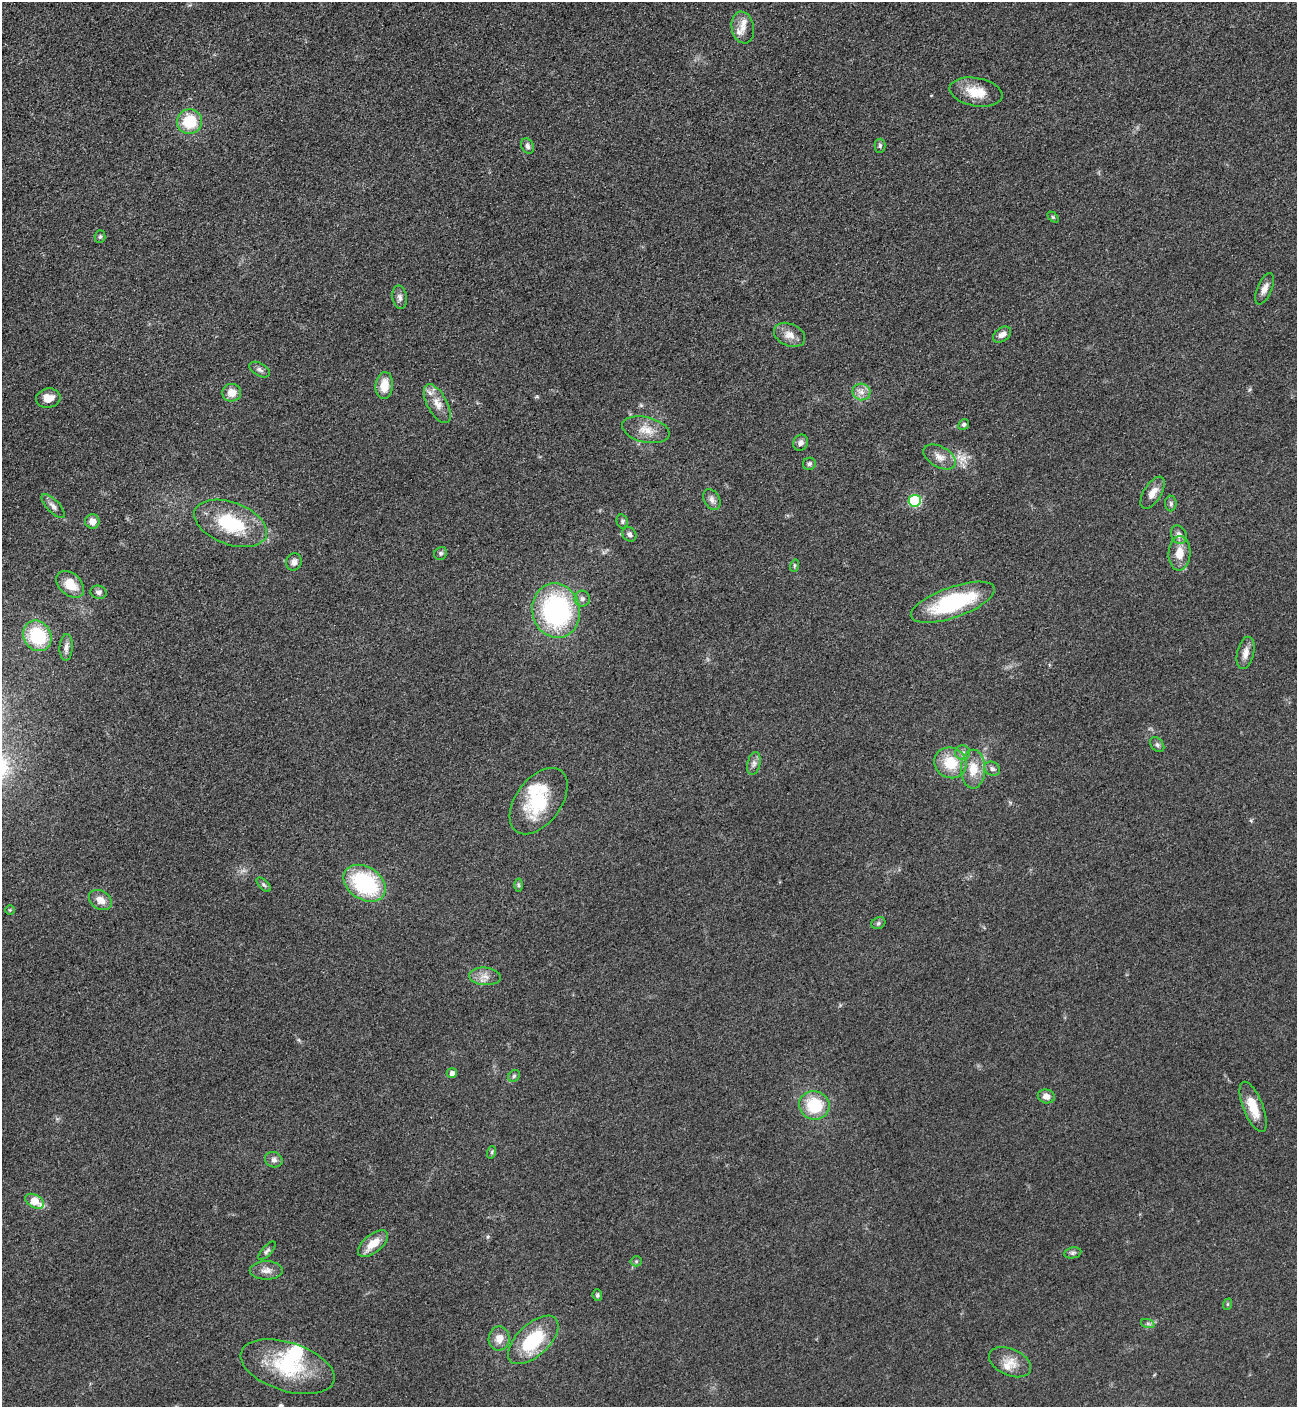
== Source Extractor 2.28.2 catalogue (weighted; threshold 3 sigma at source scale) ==
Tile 11 of 4 x 4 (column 3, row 3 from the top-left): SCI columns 2889-4183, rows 1471-2875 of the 5669 x 5702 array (HDU 1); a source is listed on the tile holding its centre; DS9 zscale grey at full resolution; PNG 1299 x 1409 px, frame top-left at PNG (2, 2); each listed source drawn as its Kron ellipse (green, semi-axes under 4 px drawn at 4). Nothing masked; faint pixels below the display range render black.
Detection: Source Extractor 2.28.2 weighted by HDU 2 'WHT'; one run over the whole footprint, this tile lists its part. Background 0.0527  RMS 0.0062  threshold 0.0278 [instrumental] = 3 sigma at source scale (4.5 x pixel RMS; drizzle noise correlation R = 1.50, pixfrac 1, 0.05/0.05 arcsec/px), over >= 5 px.
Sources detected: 84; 2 too faint to see at this stretch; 1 inside a brighter object's white glare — neither listed nor drawn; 3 inside a brighter listed object's ellipse — not listed separately; the other 78 listed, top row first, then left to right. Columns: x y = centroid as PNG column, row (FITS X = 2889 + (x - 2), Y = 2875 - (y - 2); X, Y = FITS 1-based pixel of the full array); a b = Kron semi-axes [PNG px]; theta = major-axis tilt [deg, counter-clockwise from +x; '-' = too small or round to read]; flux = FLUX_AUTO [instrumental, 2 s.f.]
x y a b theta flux
743 27 16 11 -79 6.7
976 92 27 14 -10 14
189 122 12 12 - 22
528 146 8 6 -66 1.8
880 146 7 5 89 1.2
1053 217 6 4 -45 0.79
100 237 6 5 - 1
1264 289 17 7 66 4
400 297 11 7 -82 2.5
789 335 16 11 -24 6.1
1002 335 10 6 36 3.4
260 370 11 6 -30 2
384 385 13 8 86 9.9
861 392 9 8 - 3.9
232 393 9 9 - 7
48 398 12 9 11 7.3
437 404 21 10 -61 7.6
964 425 5 5 - 1.5
646 430 24 12 -13 9.2
801 443 8 7 - 2.5
940 457 17 10 -29 5.8
809 464 6 6 - 1.5
1153 493 18 8 58 5.7
712 500 11 7 -62 2.8
915 501 6 6 - 58
1171 504 8 5 89 1.5
53 506 15 6 -46 3
92 521 7 7 - 4.6
622 521 7 5 -77 1.3
231 523 38 21 -20 38
629 534 8 6 -51 2.1
1179 535 9 7 -65 2.8
441 553 7 6 - 1.3
1179 553 17 11 86 9.3
294 562 9 7 69 3.1
794 566 6 4 72 0.86
70 584 16 11 -42 12
99 592 8 6 -15 2
582 599 8 8 - 2.1
953 602 44 15 19 56
556 611 27 24 -79 100
37 636 16 13 -60 34
66 647 13 6 86 3.2
1246 653 16 8 77 4.8
1157 745 8 6 -49 1.5
962 753 7 7 - 2.1
754 763 12 6 77 2.5
950 763 16 15 - 18
973 769 19 12 89 12
992 769 8 6 -30 2
539 801 38 22 53 35
365 883 23 16 -33 58
264 885 9 4 -45 1.3
518 885 6 4 -89 0.89
100 900 12 9 -32 5.8
10 910 5 5 - 0.74
878 923 7 5 23 1.3
485 976 16 9 -4 4.9
452 1073 5 5 - 2.7
514 1076 6 5 - 1.1
1046 1096 8 7 - 3.5
814 1105 15 14 - 26
1253 1107 27 10 -68 14
492 1152 6 4 71 0.85
274 1160 9 7 -21 2.4
35 1201 10 6 -29 13
373 1243 18 9 39 10
267 1251 12 5 48 1.6
1073 1253 8 5 10 1.5
636 1261 5 5 - 0.91
266 1270 16 9 1 4.4
597 1295 6 4 -82 1.1
1228 1304 6 3 71 0.69
1148 1324 7 4 -19 1.2
499 1339 12 10 87 6.2
533 1340 31 16 43 35
1010 1362 22 13 -24 9
287 1367 49 24 -18 42